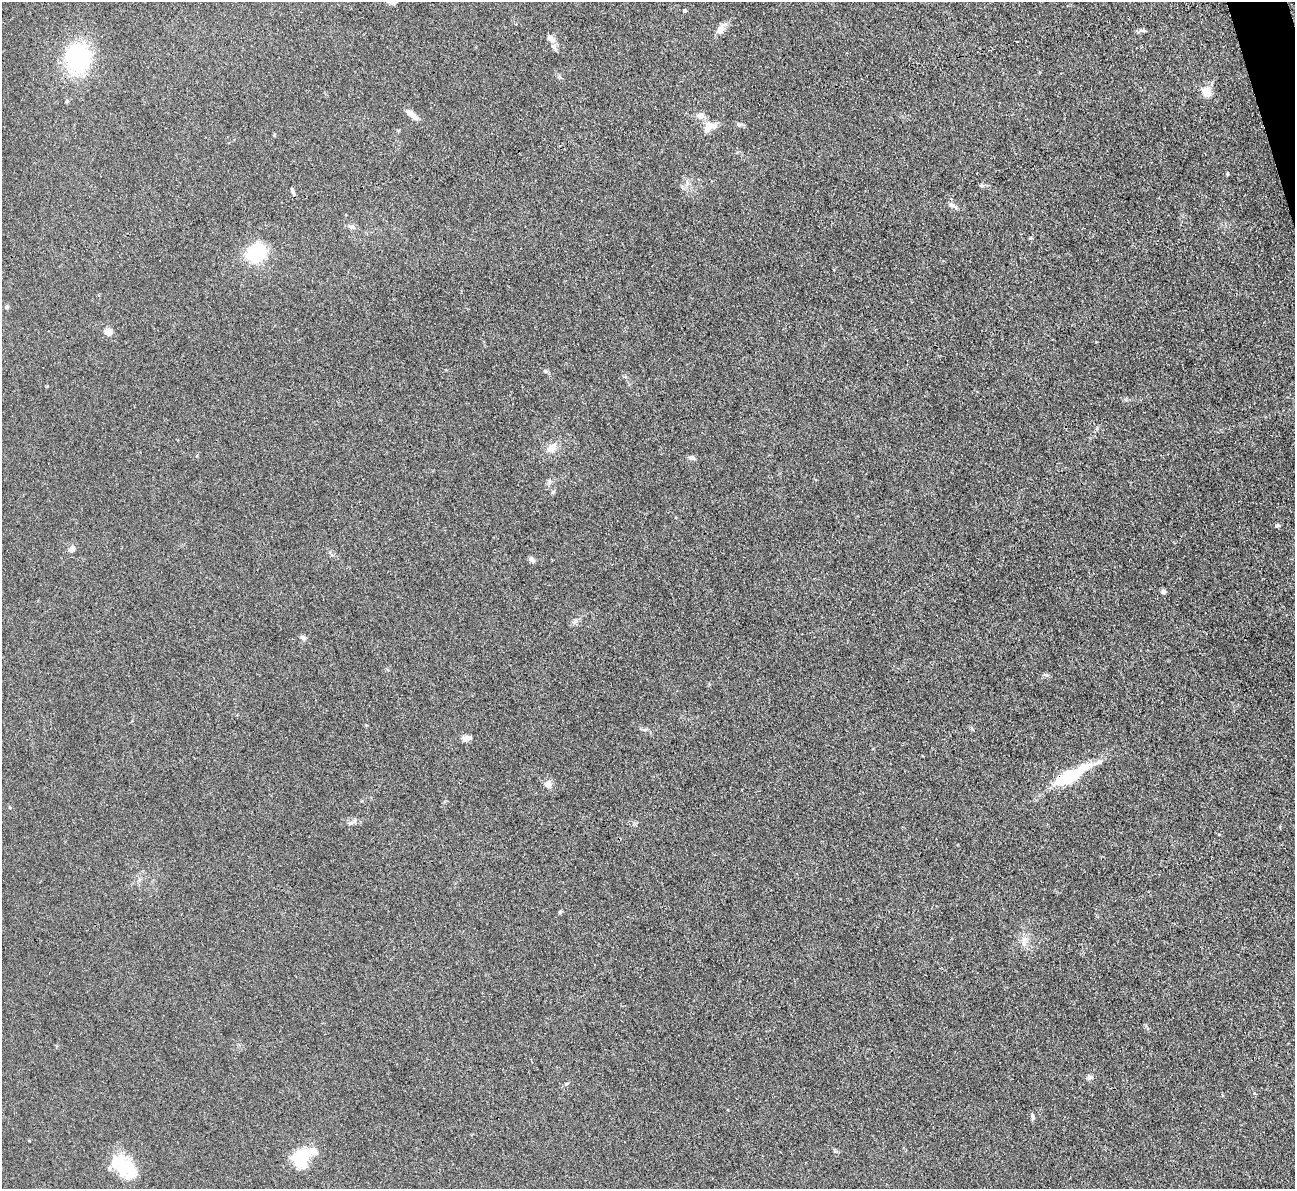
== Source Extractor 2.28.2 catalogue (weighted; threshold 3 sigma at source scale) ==
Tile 10 of 4 x 4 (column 2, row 3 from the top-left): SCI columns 1295-2587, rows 1454-2640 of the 5174 x 5158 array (HDU 1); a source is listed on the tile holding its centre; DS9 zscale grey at full resolution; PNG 1297 x 1191 px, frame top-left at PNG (2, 2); no overlay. Shown black and unused: <1% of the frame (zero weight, under 3 of 4 exposures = <1% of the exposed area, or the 3 px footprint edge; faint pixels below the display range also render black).
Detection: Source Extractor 2.28.2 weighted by HDU 2 'WHT'; one run over the whole footprint, this tile lists its part. Background 0.0504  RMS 0.0051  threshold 0.0229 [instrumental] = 3 sigma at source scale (4.5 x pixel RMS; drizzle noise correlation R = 1.50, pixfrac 1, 0.05/0.05 arcsec/px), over >= 5 px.
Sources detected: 42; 1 inside a brighter object's white glare — not listed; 5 inside a brighter listed object's ellipse — not listed separately; the other 36 listed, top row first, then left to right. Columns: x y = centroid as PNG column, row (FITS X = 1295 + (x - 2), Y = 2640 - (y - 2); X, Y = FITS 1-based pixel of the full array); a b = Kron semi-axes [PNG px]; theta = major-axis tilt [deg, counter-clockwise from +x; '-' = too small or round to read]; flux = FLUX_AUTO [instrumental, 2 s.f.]
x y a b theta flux
394 2 10 5 8 1.2
684 11 5 4 - 0.81
721 29 14 9 70 3.1
551 39 13 8 -53 2.8
78 58 25 21 -73 57
1207 92 10 8 -67 7.2
412 114 18 6 -39 4.1
708 125 14 10 -25 4.5
1227 174 4 3 - 0.64
982 186 6 5 - 0.88
292 191 9 3 -79 0.95
951 205 12 4 -26 1.5
351 227 9 6 -9 1.6
256 253 14 10 34 50
7 307 6 5 - 0.75
108 332 5 5 - 12
545 371 5 5 - 0.87
552 448 15 10 43 4.6
692 458 8 6 -3 1.7
550 481 7 4 -90 0.96
1277 526 6 5 - 0.97
72 549 7 6 - 2
531 559 7 5 -44 1.9
1163 592 6 6 - 1.3
575 621 7 5 46 1.4
303 638 9 4 -36 1.1
466 738 11 7 11 2.3
1068 777 49 14 24 24
548 784 10 9 - 2.9
560 912 5 4 - 0.78
1024 943 10 6 -85 2.6
1090 1077 9 6 -20 1.4
566 1084 5 3 - 0.59
1033 1117 10 4 -82 1
301 1159 20 16 63 23
124 1167 33 21 -36 20
Overlapping masked pixels (flux is a lower limit): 1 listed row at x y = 1068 777
Isophote crosses this tile's border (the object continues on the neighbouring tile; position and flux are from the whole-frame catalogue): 1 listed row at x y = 394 2
Unlisted compact peaks at least as high as the median listed source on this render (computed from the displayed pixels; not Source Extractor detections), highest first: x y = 738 124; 1047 675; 350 823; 1030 238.